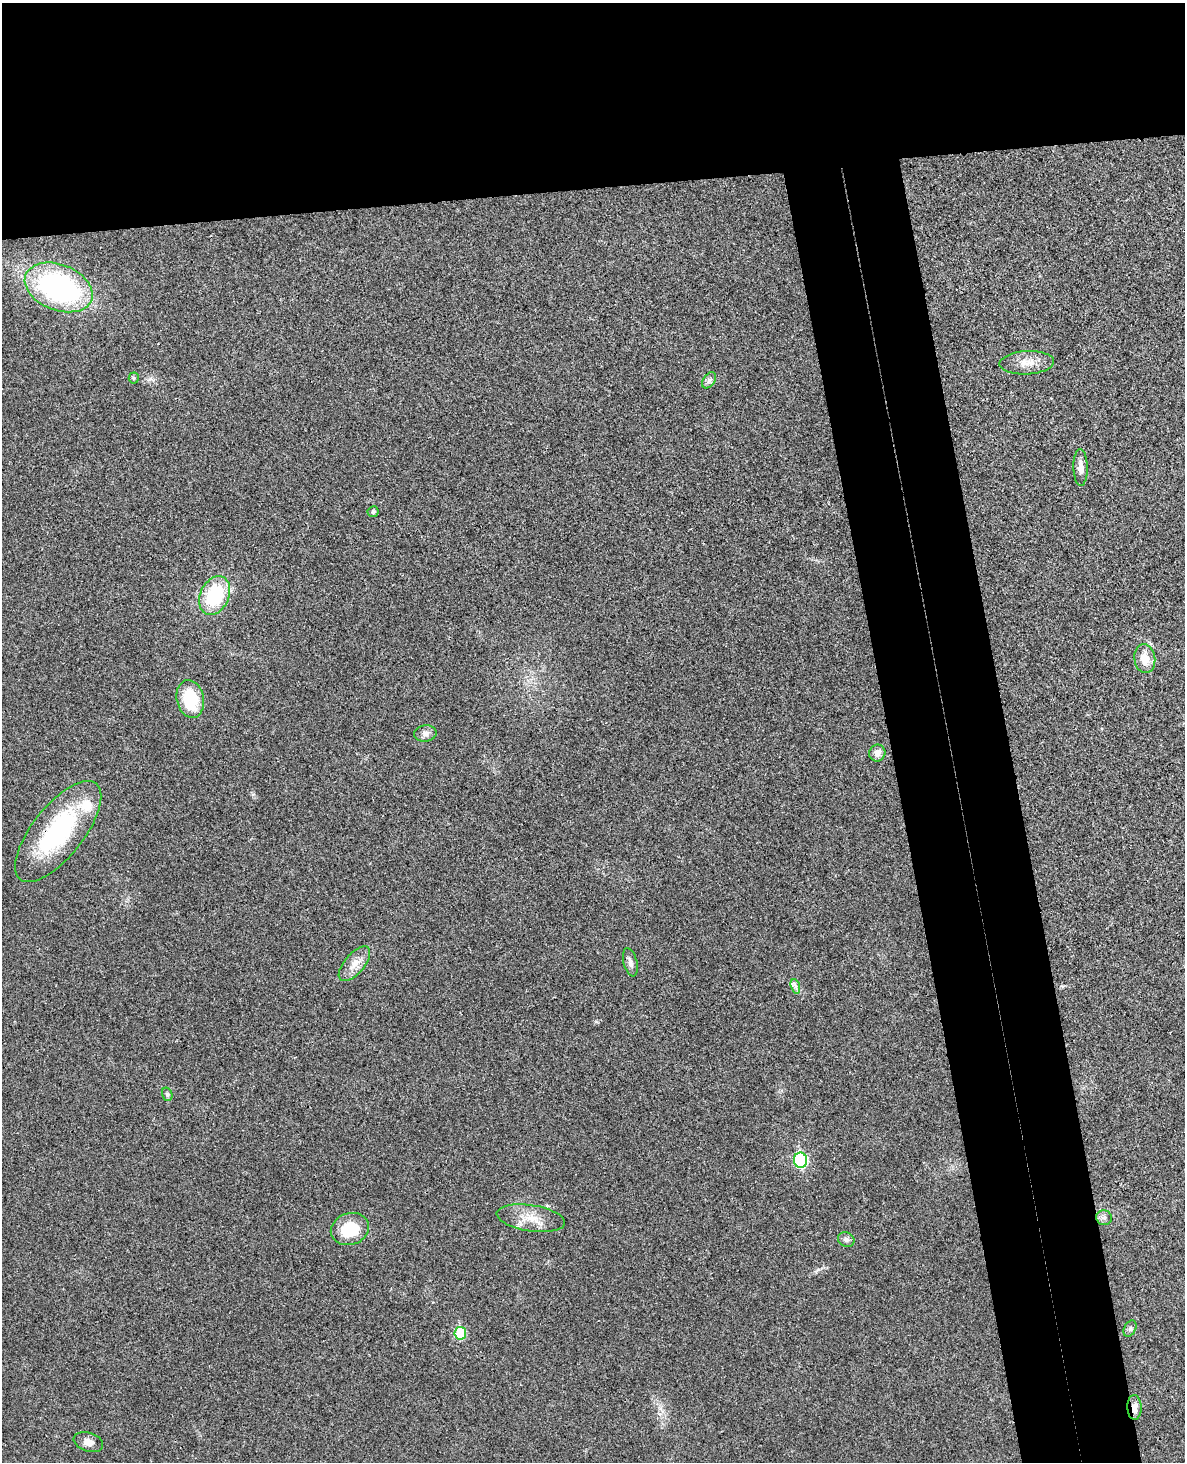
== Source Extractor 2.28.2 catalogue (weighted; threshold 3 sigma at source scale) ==
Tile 2 of 4 x 3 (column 2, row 1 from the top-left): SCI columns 1240-2422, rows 3067-4526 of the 4844 x 4780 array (HDU 1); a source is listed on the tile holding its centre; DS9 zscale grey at full resolution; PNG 1187 x 1464 px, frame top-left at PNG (2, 3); each listed source drawn as its Kron ellipse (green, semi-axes under 4 px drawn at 4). Shown black and unused: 21% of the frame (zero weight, under 3 of 4 exposures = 6% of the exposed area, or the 3 px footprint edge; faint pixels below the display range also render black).
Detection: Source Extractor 2.28.2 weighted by HDU 2 'WHT'; one run over the whole footprint, this tile lists its part. Background 0.0217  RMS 0.0058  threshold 0.0262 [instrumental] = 3 sigma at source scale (4.5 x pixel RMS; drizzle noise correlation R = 1.50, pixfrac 1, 0.05/0.05 arcsec/px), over >= 5 px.
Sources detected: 26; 1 inside a brighter listed object's ellipse — not listed separately; the other 25 listed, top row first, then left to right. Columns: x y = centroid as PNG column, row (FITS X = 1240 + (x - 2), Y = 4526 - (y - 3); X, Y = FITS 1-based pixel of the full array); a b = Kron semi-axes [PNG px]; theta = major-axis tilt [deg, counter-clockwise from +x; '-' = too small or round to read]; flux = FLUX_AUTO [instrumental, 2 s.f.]
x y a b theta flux
59 287 35 23 -21 110
1027 363 27 11 3 8
134 378 5 5 - 0.86
709 380 9 5 54 1.9
1081 467 18 7 -89 4.1
373 512 5 5 - 1.5
215 595 20 14 65 36
1145 659 14 10 -82 8.5
190 699 19 13 -77 27
425 733 11 8 11 2.9
877 753 8 8 - 3.6
58 831 61 25 52 70
630 962 14 6 -76 2.8
354 964 21 10 49 6.6
795 986 7 4 -72 1.7
167 1094 7 5 -75 1.2
800 1160 7 6 - 65
531 1218 34 13 -9 11
1104 1218 8 7 - 2
350 1229 19 16 18 19
846 1240 8 7 - 2.1
1130 1329 9 5 63 1.5
460 1333 6 5 - 26
1134 1407 12 7 -87 3.4
88 1442 15 9 -18 3.8
Overlapping masked pixels (flux is a lower limit): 2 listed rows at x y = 58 831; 1134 1407